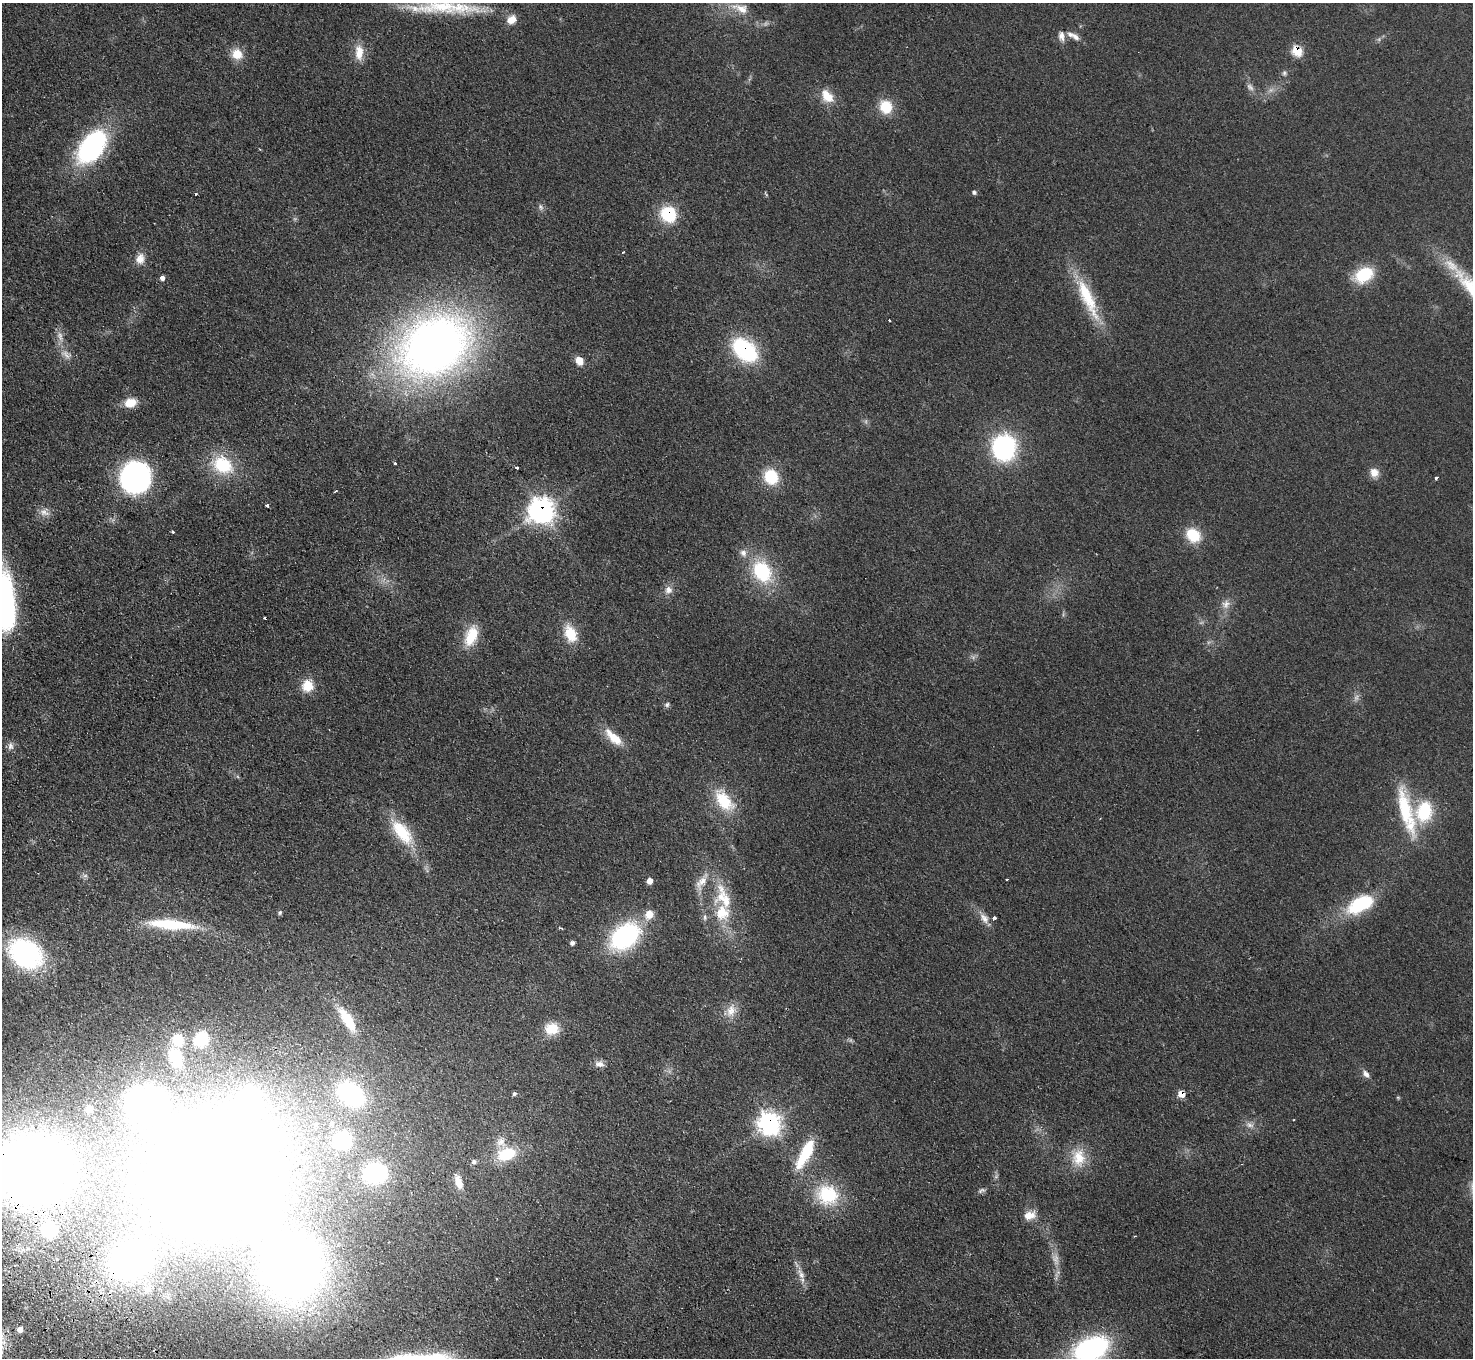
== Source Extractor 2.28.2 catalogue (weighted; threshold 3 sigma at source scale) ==
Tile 7 of 4 x 4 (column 3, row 2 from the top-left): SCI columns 2993-4463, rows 2907-4262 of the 5984 x 5950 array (HDU 1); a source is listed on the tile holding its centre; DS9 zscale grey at full resolution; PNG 1475 x 1360 px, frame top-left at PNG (2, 3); no overlay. Shown black and unused: <1% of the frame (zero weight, under 2 of 3 exposures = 3% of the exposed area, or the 3 px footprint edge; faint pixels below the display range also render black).
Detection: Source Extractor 2.28.2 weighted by HDU 2 'WHT'; one run over the whole footprint, this tile lists its part. Background 0.0733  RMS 0.01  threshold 0.0457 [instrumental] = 3 sigma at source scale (4.5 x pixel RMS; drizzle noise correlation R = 1.50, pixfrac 1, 0.05/0.05 arcsec/px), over >= 5 px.
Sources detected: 122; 5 too faint to see at this stretch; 4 inside a brighter object's white glare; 4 cosmic-ray / hot-pixel residue — not listed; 12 inside a brighter listed object's ellipse — not listed separately; the other 97 listed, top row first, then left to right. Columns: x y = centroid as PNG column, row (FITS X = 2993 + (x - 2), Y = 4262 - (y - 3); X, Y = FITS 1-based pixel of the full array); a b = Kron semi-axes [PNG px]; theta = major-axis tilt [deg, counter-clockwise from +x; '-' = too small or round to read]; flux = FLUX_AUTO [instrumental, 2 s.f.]
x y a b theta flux
442 6 98 15 -1 67
740 8 28 12 -20 19
511 20 12 9 30 10
1061 36 14 8 -81 5.5
1076 37 14 7 -44 5
1297 51 7 6 - 36
359 52 20 11 -88 14
237 54 14 13 - 15
1284 73 8 6 -80 2.3
1250 87 12 7 -47 4.4
827 96 18 12 -49 17
886 107 14 13 - 26
92 147 31 19 53 170
974 192 6 5 - 2
195 194 3 3 - 4
540 207 9 6 -64 3
668 214 15 13 -44 50
623 252 4 2 - 0.67
140 259 14 11 74 8.9
1364 275 21 14 29 41
162 278 5 5 - 3.9
1088 298 63 15 -66 49
435 346 58 44 31 870
745 350 26 16 -41 100
65 354 15 8 -45 7.2
579 361 8 7 - 12
130 403 12 9 13 17
1004 447 23 21 -85 130
395 463 3 3 - 2.7
223 465 25 19 -28 50
517 468 3 3 - 3.5
1374 472 12 11 - 8.7
135 477 25 24 - 260
771 477 16 14 -65 35
1436 478 3 3 - 1.8
336 491 3 2 - 1.4
267 506 3 3 - 3.9
541 510 10 10 - 740
44 512 15 11 -17 7.4
173 532 3 3 - 1.3
1193 535 17 13 -40 29
762 571 30 22 -59 60
668 590 12 11 - 6.8
5 600 61 20 -84 170
1226 604 13 11 55 7.4
570 634 21 13 -70 24
471 636 26 14 70 27
308 686 14 13 - 18
667 704 7 6 - 2.5
614 737 28 11 -44 19
10 746 11 8 -79 4.4
724 801 28 17 -50 35
1406 811 67 15 -75 58
1424 811 22 16 75 51
402 832 38 17 -52 42
650 881 6 5 - 6.4
1360 904 39 19 28 56
280 912 6 5 - 1.7
722 913 66 21 -84 52
649 914 12 10 62 12
984 918 16 9 -53 7.7
171 924 40 9 -4 73
625 936 28 19 39 140
572 943 5 5 - 3.1
26 953 33 24 -32 160
731 1010 19 12 73 12
347 1020 23 8 -57 38
552 1029 17 15 3 21
201 1039 11 10 - 56
178 1040 16 16 - 21
176 1058 18 12 -74 30
599 1064 13 9 -4 5.7
1366 1074 11 7 -54 4.5
351 1094 25 18 -42 160
514 1094 6 5 - 2
1181 1094 6 6 - 14
89 1109 6 6 - 14
1293 1120 3 2 - 1
769 1124 9 9 - 500
1250 1125 11 7 -15 4.9
805 1153 34 11 62 49
507 1154 21 13 17 40
1078 1157 25 18 -89 25
474 1162 7 6 - 3.3
33 1169 59 56 10 1200
375 1173 15 12 7 140
215 1174 134 112 17 2200
458 1182 18 8 -71 13
981 1190 11 5 26 2.7
827 1195 28 25 -25 55
1030 1215 15 10 17 11
49 1230 10 10 - 84
57 1259 3 2 - 1.8
801 1274 17 7 -60 7.9
148 1288 13 11 62 7.8
20 1329 6 5 - 6.9
1091 1349 35 20 22 170
Overlapping masked pixels (flux is a lower limit): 7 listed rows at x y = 1297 51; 668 214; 745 350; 541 510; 1181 1094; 769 1124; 33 1169
Isophote crosses this tile's border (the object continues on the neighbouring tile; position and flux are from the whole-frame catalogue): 4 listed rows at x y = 442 6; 5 600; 33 1169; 1091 1349